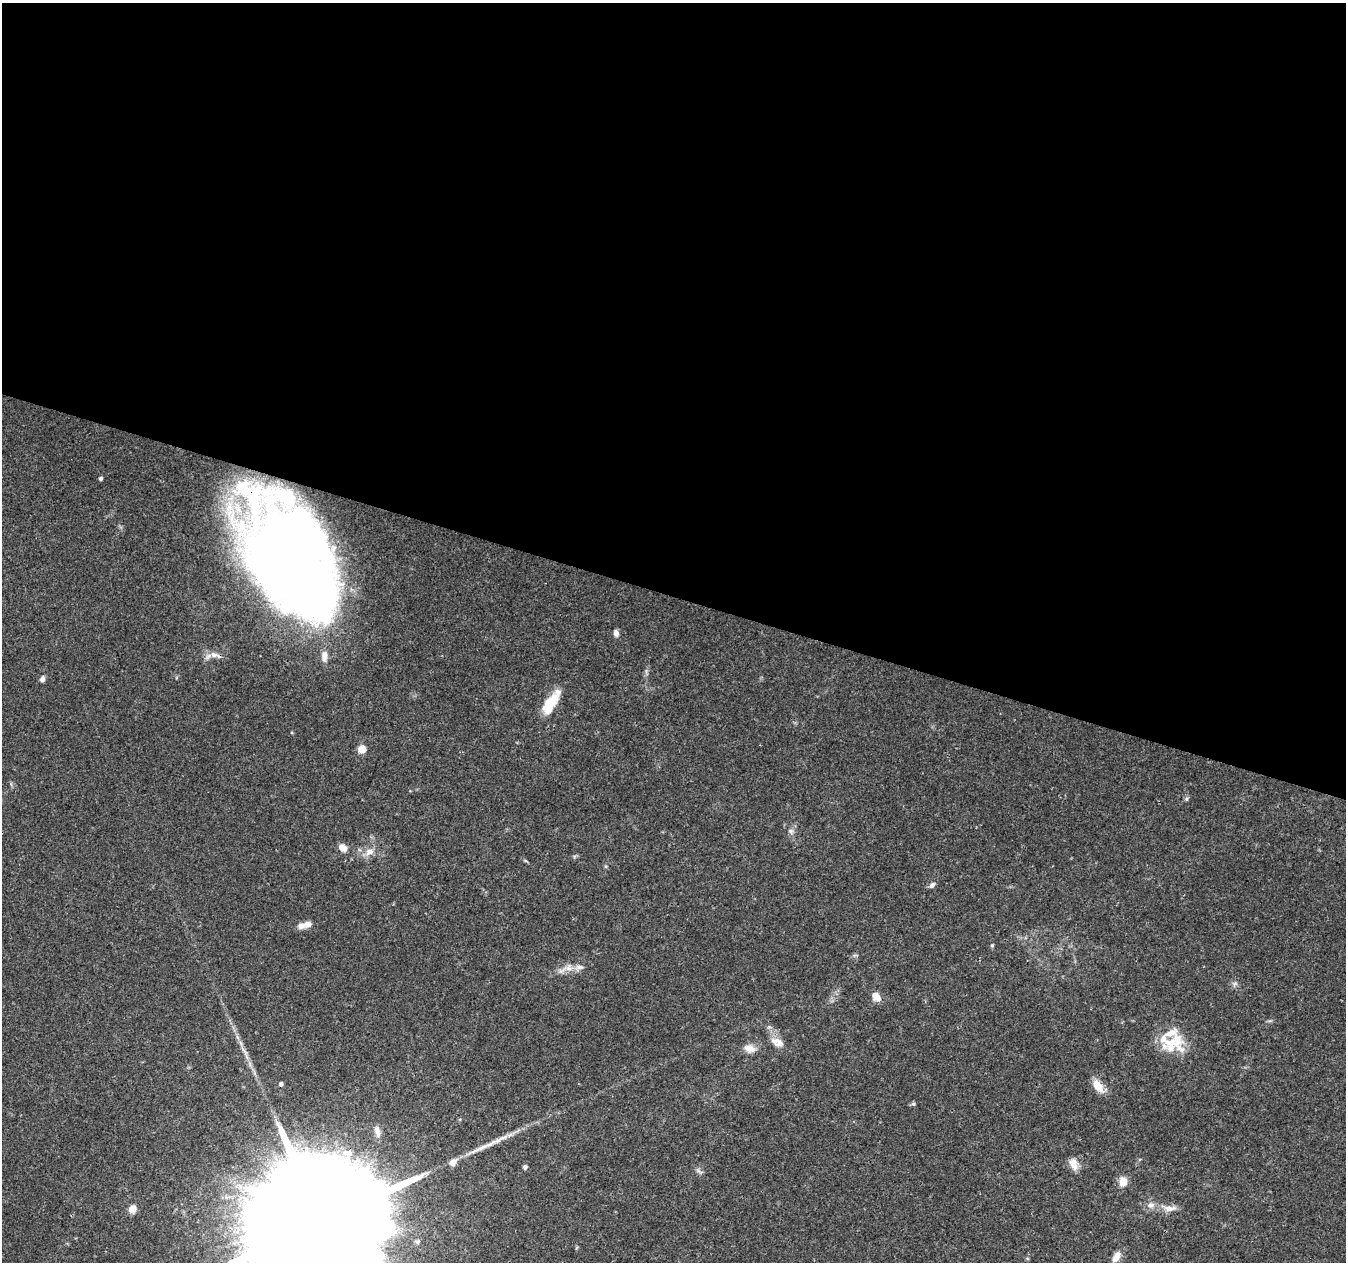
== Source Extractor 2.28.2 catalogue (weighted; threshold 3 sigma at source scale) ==
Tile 3 of 4 x 4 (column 3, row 1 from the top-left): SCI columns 2697-4040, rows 4062-5321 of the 5388 x 5541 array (HDU 1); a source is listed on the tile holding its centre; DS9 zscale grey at full resolution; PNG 1348 x 1264 px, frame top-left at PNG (2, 3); no overlay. Shown black and unused: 47% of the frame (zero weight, under 3 of 4 exposures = <1% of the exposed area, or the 3 px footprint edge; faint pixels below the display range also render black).
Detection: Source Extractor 2.28.2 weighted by HDU 2 'WHT'; one run over the whole footprint, this tile lists its part. Background 0.0487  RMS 0.0025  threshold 0.0113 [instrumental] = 3 sigma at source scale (4.5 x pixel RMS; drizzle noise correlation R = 1.50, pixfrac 1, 0.0396/0.0396 arcsec/px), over >= 5 px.
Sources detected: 45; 1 inside a brighter object's white glare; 1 cosmic-ray / hot-pixel residue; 1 long thin detection or spike segment (spike, bleed or trail) — not listed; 10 inside a brighter listed object's ellipse — not listed separately; the other 32 listed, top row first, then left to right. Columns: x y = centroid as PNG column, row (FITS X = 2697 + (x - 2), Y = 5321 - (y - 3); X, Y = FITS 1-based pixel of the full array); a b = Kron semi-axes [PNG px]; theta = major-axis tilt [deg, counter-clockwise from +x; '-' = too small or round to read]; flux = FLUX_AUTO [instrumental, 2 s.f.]
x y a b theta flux
101 478 4 3 - 0.63
289 563 107 65 -62 380
616 633 8 6 -83 1.2
215 655 19 7 -15 2
42 679 8 6 67 0.75
550 704 30 13 58 6.9
362 749 9 9 - 2.1
1186 799 6 5 - 0.44
791 831 8 7 - 0.83
343 848 10 7 -32 2
369 852 14 10 19 2.2
932 885 9 6 44 0.84
301 926 9 7 6 1.6
992 945 5 4 - 0.33
568 968 18 10 14 2.6
1235 984 7 5 31 0.61
876 997 11 7 -47 2.8
1177 1041 33 15 -72 6
777 1042 20 10 -25 2.6
241 1043 10 3 -69 0.76
750 1048 16 11 -12 2.3
1098 1086 17 9 -51 3.6
913 1104 6 5 - 0.4
453 1162 9 7 44 1.8
1074 1164 15 9 -68 2.4
525 1167 5 4 - 0.76
1123 1182 12 10 88 2.3
1151 1205 11 7 -2 1.4
1171 1208 20 7 3 2.1
133 1209 10 8 59 2.1
322 1222 80 28 69 21000
1116 1257 14 9 60 2.2
Overlapping masked pixels (flux is a lower limit): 3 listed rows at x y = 289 563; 215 655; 322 1222
Isophote crosses this tile's border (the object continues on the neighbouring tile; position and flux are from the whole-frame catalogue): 1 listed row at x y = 322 1222